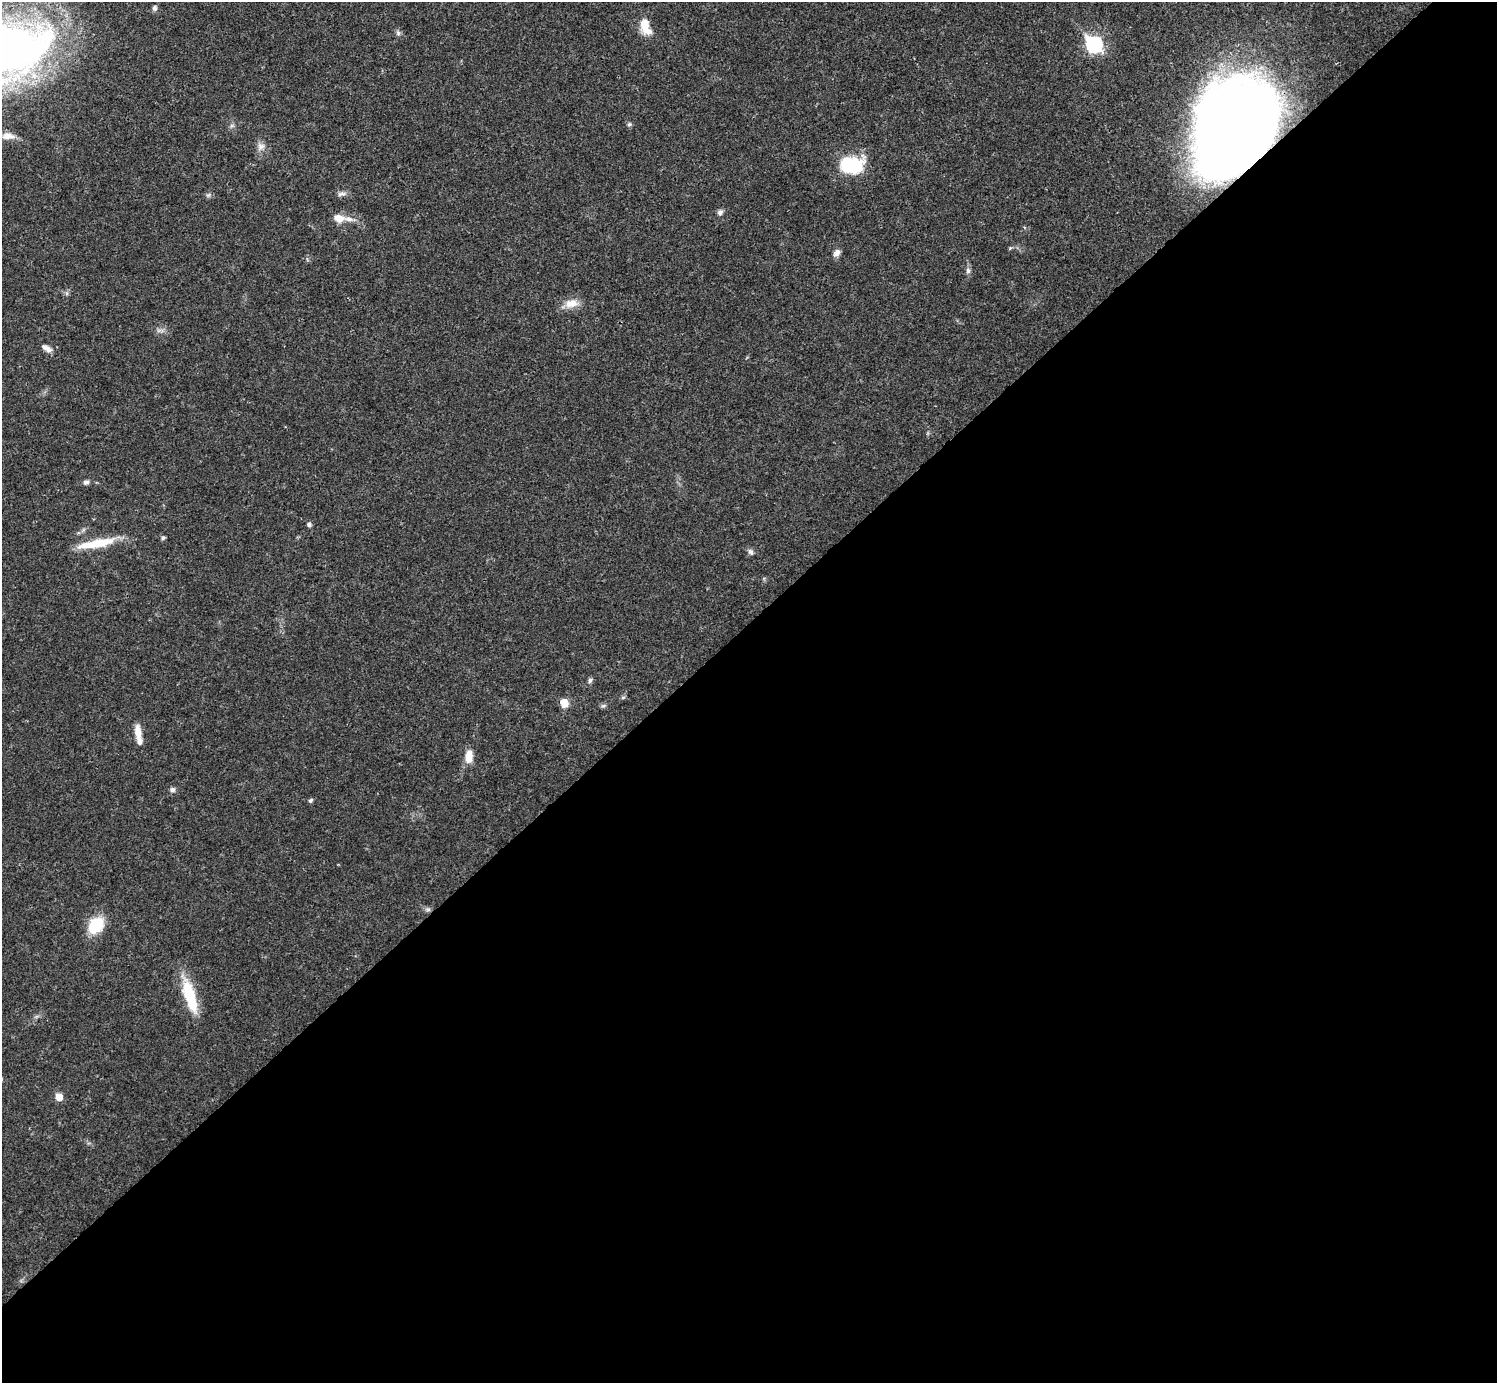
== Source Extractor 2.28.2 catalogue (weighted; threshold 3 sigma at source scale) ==
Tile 15 of 4 x 4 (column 3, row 4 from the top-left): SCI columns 2990-4484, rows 158-1538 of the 5981 x 5981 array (HDU 1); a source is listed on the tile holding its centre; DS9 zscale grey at full resolution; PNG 1499 x 1385 px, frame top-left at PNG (2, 2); no overlay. Shown black and unused: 55% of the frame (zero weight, under 3 of 4 exposures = <1% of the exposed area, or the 3 px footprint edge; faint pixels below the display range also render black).
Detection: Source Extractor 2.28.2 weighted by HDU 2 'WHT'; one run over the whole footprint, this tile lists its part. Background 0.0209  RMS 0.0022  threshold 0.00989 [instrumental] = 3 sigma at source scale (4.5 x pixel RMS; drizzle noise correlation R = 1.50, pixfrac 1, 0.05/0.05 arcsec/px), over >= 5 px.
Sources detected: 40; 3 inside a brighter listed object's ellipse — not listed separately; the other 37 listed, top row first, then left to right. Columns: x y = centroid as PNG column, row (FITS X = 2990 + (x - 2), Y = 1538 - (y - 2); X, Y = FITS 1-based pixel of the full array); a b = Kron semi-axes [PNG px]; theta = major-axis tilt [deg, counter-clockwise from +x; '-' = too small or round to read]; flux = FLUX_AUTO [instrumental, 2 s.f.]
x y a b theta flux
154 8 7 6 - 0.59
645 26 22 12 -70 3.8
398 33 6 6 - 0.52
1094 44 8 7 - 45
7 49 73 46 9 180
629 124 6 5 - 0.43
1234 125 75 57 60 300
232 126 7 4 -18 0.4
8 136 17 8 -2 1.7
261 146 11 10 - 1.3
850 165 18 12 0 19
341 194 14 5 8 0.78
208 195 7 4 34 0.41
720 212 8 6 28 0.63
338 218 14 9 -14 2.3
1010 248 6 4 71 0.27
837 253 10 7 49 1.1
968 271 8 6 -75 0.66
571 303 18 11 11 2.8
46 348 13 6 -35 1.3
86 482 9 6 12 0.71
309 524 5 5 - 0.6
163 538 6 6 - 0.42
100 543 45 10 12 6.8
751 552 8 6 -57 0.68
590 680 6 5 - 0.53
623 697 6 4 19 0.32
564 703 10 8 -69 2.2
603 706 7 5 17 0.45
138 732 20 7 -82 2.3
469 756 17 9 84 2.6
172 790 7 6 - 0.61
310 800 6 4 50 0.4
428 909 6 6 - 0.53
96 925 15 12 47 9.4
190 996 43 12 -73 9.1
59 1097 5 5 - 3.7
Overlapping masked pixels (flux is a lower limit): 1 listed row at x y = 1234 125
Isophote crosses this tile's border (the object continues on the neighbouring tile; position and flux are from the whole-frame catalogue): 1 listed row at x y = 7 49